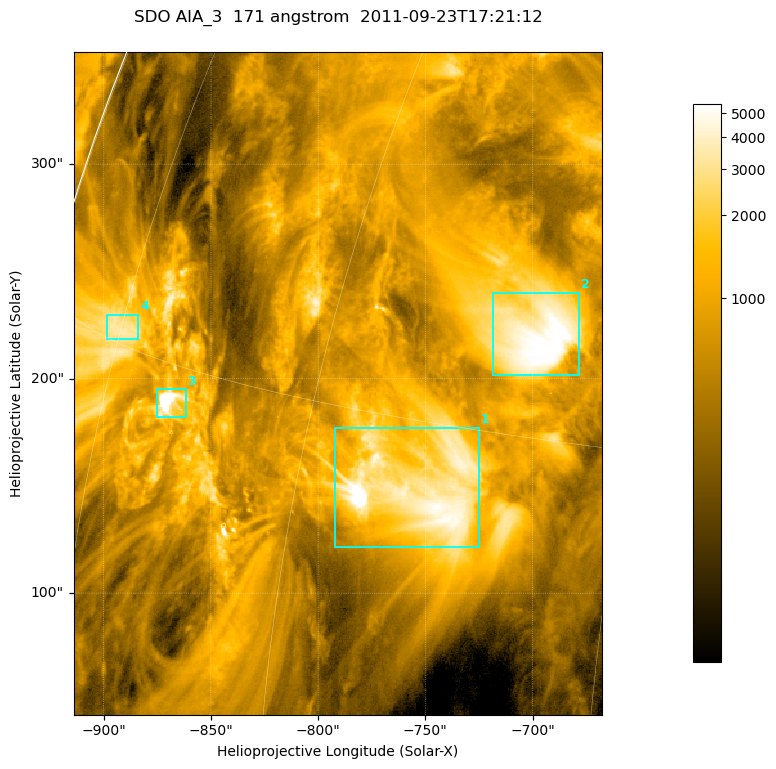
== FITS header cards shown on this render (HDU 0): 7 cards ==
TELESCOP= 'SDO     '           /
INSTRUME= 'AIA_3   '           /
WAVELNTH=                  171 /
WAVEUNIT= 'angstrom'           /
DATE-OBS= '2011-09-23T17:21:12.34' /
CTYPE1  = 'HPLN-TAN'           /
CTYPE2  = 'HPLT-TAN'           /

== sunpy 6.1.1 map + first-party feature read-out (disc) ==
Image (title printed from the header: SDO AIA_3  171 angstrom  2011-09-23T17:21:12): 411 x 515 px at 0.599 arcsec/px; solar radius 957 arcsec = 1596 px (partial field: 2.6% of the solar disc is inside the frame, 99% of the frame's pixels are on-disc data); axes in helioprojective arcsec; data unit not stated in the header (colour bar unlabelled)
Pointing: header CRPIX1/2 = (2051.64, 2049.57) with CRVAL1/2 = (0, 0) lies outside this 411 x 515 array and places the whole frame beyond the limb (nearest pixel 1.41 R_sun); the SolarSoft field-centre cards XCEN/YCEN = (-790.8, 197.8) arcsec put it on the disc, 1311 arcsec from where CRPIX/CRVAL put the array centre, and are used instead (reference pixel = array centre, CRVAL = XCEN/YCEN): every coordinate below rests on XCEN/YCEN
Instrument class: DISC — disc imager (sunpy class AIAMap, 171 A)
Bright regions (active regions / flare kernels): reference = the on-disc median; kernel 3 px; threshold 5 sigma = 2231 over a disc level ~686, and >= 1.15x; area >= 211 px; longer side >= 5 px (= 3 arcsec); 4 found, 4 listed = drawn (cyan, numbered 1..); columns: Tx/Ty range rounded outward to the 2 arcsec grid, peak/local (2 s.f.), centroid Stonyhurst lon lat
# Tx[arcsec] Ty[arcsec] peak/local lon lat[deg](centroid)
1 -792..-724 120..178 14 -53 +13
2 -720..-678 202..240 9.3 -50 +18
3 -876..-862 182..196 18 -69 +14
4 -900..-884 218..230 5.2 -75 +15
Off-limb structures (1.02-1.3 R_sun): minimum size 105 px: none found